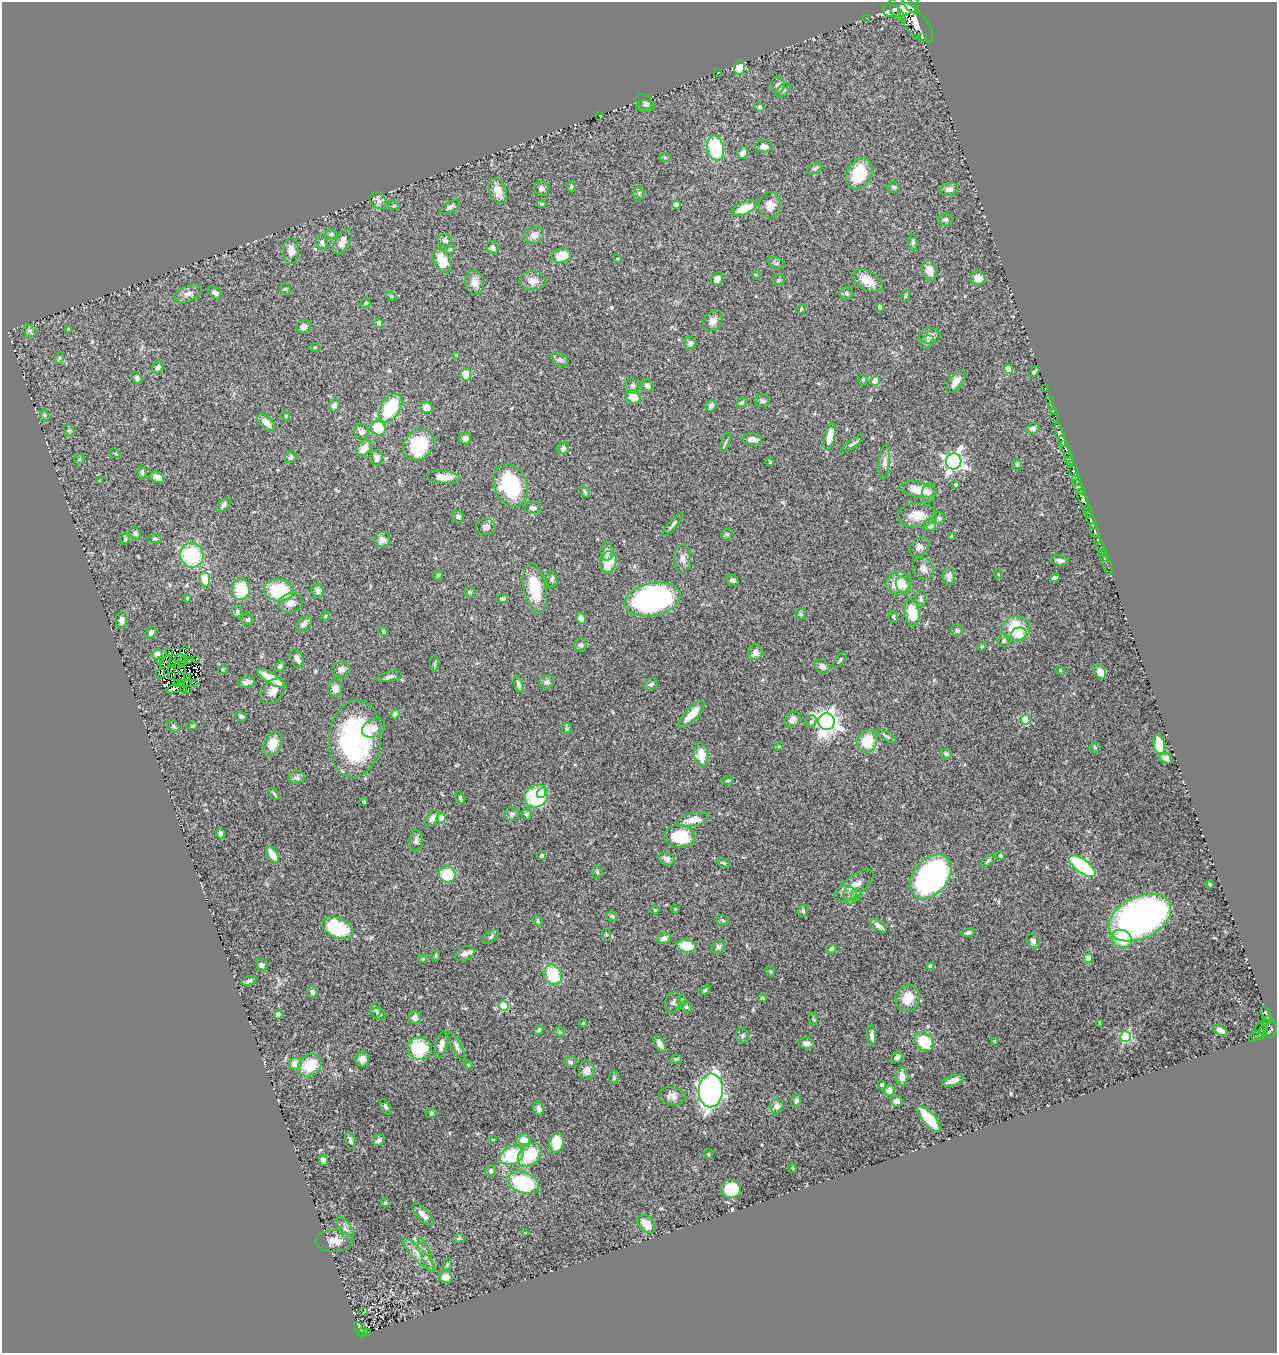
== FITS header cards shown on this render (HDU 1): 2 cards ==
NAXIS1  =                 1275
NAXIS2  =                 1351

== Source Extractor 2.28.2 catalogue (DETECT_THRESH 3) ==
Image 1275 x 1351 px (HDU 1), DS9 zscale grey, 1 PNG px = 1 image px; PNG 1279 x 1355 px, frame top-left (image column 1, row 1351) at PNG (2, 2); each listed source drawn as its Kron ellipse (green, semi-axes under 4 px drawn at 4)
Background 0.759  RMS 0.03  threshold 0.0899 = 3 sigma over >= 5 px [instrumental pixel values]
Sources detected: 411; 5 with non-positive FLUX_AUTO (blend fragments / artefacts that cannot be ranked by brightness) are neither listed nor drawn; the other 406 listed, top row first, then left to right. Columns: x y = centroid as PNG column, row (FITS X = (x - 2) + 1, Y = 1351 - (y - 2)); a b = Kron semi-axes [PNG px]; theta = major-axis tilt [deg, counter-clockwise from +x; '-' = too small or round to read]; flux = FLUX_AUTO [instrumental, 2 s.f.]
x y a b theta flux
910 5 10 3 -48 1000
901 7 18 9 14 4300
898 14 11 3 -49 480
866 18 2 2 - 11
916 23 24 10 -50 3600
923 37 3 3 - 100
739 68 7 5 82 41
718 72 3 2 - 1
778 85 8 7 - 7
783 90 9 5 44 4.7
644 101 9 6 -39 6.9
646 106 9 6 4 6.2
759 107 5 4 - 3.5
600 115 3 2 - 1.3
764 146 9 6 0 11
715 148 13 8 -76 150
743 153 6 5 - 16
665 158 6 4 0 2.8
815 168 8 5 31 4.3
859 174 16 12 63 74
571 187 6 4 -72 2.8
894 187 6 6 - 4.2
541 188 7 7 - 6.8
949 189 9 6 11 8.3
498 191 13 8 -72 22
639 193 7 5 79 3.4
378 200 9 7 -51 7.6
542 204 5 4 - 2.7
676 204 4 4 - 5.8
770 205 13 11 -88 17
394 206 6 3 -16 2.2
450 207 11 5 30 5.9
744 208 14 6 22 40
945 220 7 6 - 4.3
331 234 6 4 3 3.4
534 235 10 8 17 14
445 240 7 6 - 5.4
342 242 14 7 59 17
913 242 8 4 -85 4.4
322 243 7 6 - 6.2
493 248 7 6 - 7
450 249 6 3 19 2.3
291 251 13 8 -89 15
561 256 9 7 16 39
617 259 4 3 - 2
442 261 13 8 -60 48
776 263 9 5 -23 4
929 271 11 7 -76 17
756 275 4 3 - 1.5
978 278 7 6 - 23
717 279 7 5 60 8.2
779 280 6 5 - 3.8
533 281 13 9 -4 15
868 281 16 9 -29 29
475 283 12 9 -80 15
285 289 6 5 - 2.7
215 293 8 5 -39 7
847 293 6 6 - 4.1
188 294 15 7 19 11
391 296 5 4 - 2.5
905 296 6 3 71 2.2
366 303 5 4 - 3.4
880 307 4 3 - 5.4
801 309 5 4 - 2.4
713 321 11 8 49 13
379 323 5 4 - 5.6
304 327 7 6 - 8
69 329 3 3 - 2.4
30 331 6 6 - 5.1
930 336 11 8 -1 9.5
927 342 7 6 - 4.6
690 343 7 6 - 6.6
315 347 6 4 1 2.4
456 355 3 3 - 1.7
59 358 6 4 71 2.9
560 360 10 6 -30 6.3
158 367 7 5 52 8.9
1008 369 4 4 - 51
1034 372 6 3 43 3.4
466 374 6 5 - 34
137 378 6 5 - 5.8
863 380 6 5 - 3
875 381 4 4 - 36
956 381 13 6 54 17
633 386 7 7 - 6.1
648 386 7 5 -48 6.3
1045 389 2 2 - 16
633 397 8 6 -26 24
1049 400 2 2 - 15
763 401 7 6 - 5
742 403 6 3 45 3
711 405 6 5 - 6.3
334 406 6 5 - 6.8
1051 406 2 2 - 23
427 407 6 5 - 21
390 408 16 9 57 110
1053 412 2 2 - 17
44 415 6 4 -71 2.7
286 416 5 3 - 1.9
1055 417 4 2 - 38
266 423 11 6 -45 15
378 428 8 6 -47 74
1033 428 6 5 - 6.5
69 431 6 5 - 3.4
362 432 8 7 - 11
1060 435 12 4 -71 1500
830 436 14 5 78 29
465 438 6 6 - 8.8
752 439 10 6 -2 9.5
725 442 10 3 71 3.1
852 444 15 4 36 4.7
419 445 17 14 46 130
1065 447 12 3 -66 1300
364 448 9 6 54 19
563 448 6 5 - 6.3
115 453 6 3 -21 2.1
291 457 6 5 - 3.8
376 458 8 6 -87 9.2
79 459 5 4 - 2.9
1069 459 6 3 -68 170
954 461 8 7 - 950
770 462 4 3 - 2.1
884 462 18 5 84 9.7
1017 464 6 4 -73 3
1070 465 4 3 - 160
1074 471 6 3 -69 560
142 472 7 4 -88 4.5
157 477 7 5 -26 14
443 477 17 6 -6 21
1077 480 6 3 -77 380
100 481 3 3 - 2.5
955 484 3 3 - 2.5
511 485 22 16 -69 140
1079 487 8 3 -58 530
918 490 18 7 -10 38
585 492 7 4 -52 3.4
929 493 9 7 81 7.4
1083 499 11 4 -67 1800
223 505 9 5 44 4
533 508 8 6 -9 7.1
1088 511 6 3 -80 390
917 515 19 12 2 28
458 517 6 5 - 6
939 518 6 6 - 3.5
1091 520 9 3 -66 860
673 524 15 3 49 5.3
930 525 6 6 - 8.8
486 527 10 8 -2 8.6
1095 531 7 3 -69 380
135 533 7 5 -61 5.7
727 534 6 5 - 3.1
951 536 4 4 - 1.7
125 539 5 4 - 2.8
155 539 7 3 0 2.7
1098 539 3 3 - 150
382 540 8 7 - 11
919 547 11 8 44 8.5
1100 547 5 3 - 84
607 551 9 6 90 10
1102 552 2 2 - 13
192 555 12 11 - 140
1104 557 2 2 - 16
683 559 14 8 -90 12
1060 560 9 5 -9 7.1
608 562 11 8 75 42
1107 565 10 3 -73 35
923 568 11 10 - 12
998 574 5 3 - 1.5
438 575 5 4 - 2.8
949 576 9 6 -90 11
1055 578 5 3 - 4.7
205 579 7 5 -83 40
552 579 8 5 84 4.9
732 580 6 5 - 5.5
898 583 13 11 20 43
903 585 9 7 -53 13
535 588 25 11 -80 73
241 589 11 9 -89 69
279 590 15 11 -6 110
318 590 7 6 - 7.3
470 592 5 5 - 3
187 598 4 3 - 1.8
921 598 8 5 -88 4.6
502 599 6 4 7 3.4
653 599 28 16 12 360
291 603 12 9 15 17
237 611 6 5 - 3.7
912 613 14 7 -79 59
801 614 6 5 - 2.8
325 616 5 3 - 1.6
893 617 6 4 -79 2.9
581 618 6 5 - 10
248 619 6 5 - 3.8
122 620 8 6 85 10
304 624 8 6 46 7.6
1016 628 14 12 11 69
957 630 6 6 - 3.9
383 631 6 4 -30 3.1
151 633 7 5 54 6.7
1019 634 8 6 15 30
1004 641 6 6 - 4.3
581 645 6 6 - 6.5
982 646 5 4 - 2.1
185 651 5 3 - 7.8
169 652 3 2 - 4
755 652 8 7 - 12
157 654 5 5 - 9
179 659 5 2 - 3.6
196 659 3 2 - 2
297 659 10 6 -63 11
161 660 3 2 - 15
840 660 9 3 52 2.8
183 661 5 2 - 1.5
188 661 4 3 - 2.9
165 662 7 2 47 2.1
171 663 3 2 - 7
435 664 8 4 89 2.9
182 665 3 2 - 2.6
280 666 6 4 56 4.8
822 666 8 6 -36 10
172 668 3 2 - 0.61
223 669 5 4 - 2.3
341 669 9 7 13 10
182 670 3 2 - 4
1060 670 5 3 - 1.8
1100 672 7 5 -65 17
160 674 5 2 - 1.6
171 676 2 2 - 0.63
187 677 3 2 - 2.5
389 677 13 4 13 5.6
272 678 17 5 -31 45
187 682 3 2 - 1.9
246 682 8 5 15 10
547 682 7 6 - 6.3
178 683 3 2 - 3.3
195 683 4 3 - 4.7
182 684 2 2 - 1.3
518 684 9 3 -73 5.5
651 684 7 6 - 5
335 688 9 7 -86 11
174 689 7 3 20 5.6
184 689 3 2 - 4.4
188 689 3 2 - 2
273 691 14 9 50 16
395 714 4 4 - 24
692 714 17 6 45 35
241 716 6 5 - 4.6
792 719 9 7 46 12
1026 720 5 4 - 80
811 722 6 5 - 4.3
826 722 8 8 - 1500
174 726 7 5 -39 4
192 726 5 4 - 2.8
374 728 12 9 26 13
567 728 5 5 - 3.2
886 736 11 4 -32 3.8
355 739 39 26 84 300
867 741 11 9 62 62
273 744 13 8 64 35
1159 745 10 5 -77 57
779 746 5 3 - 1.9
1095 747 5 5 - 2.5
946 754 6 4 -19 4.4
701 755 11 7 -82 35
1166 758 7 5 -32 7.9
297 777 8 6 5 6.1
728 780 6 4 4 2.4
542 793 5 4 - 28
274 794 7 3 -52 3
536 796 12 10 36 200
460 798 6 4 -69 4.3
364 802 4 3 - 2.8
512 814 7 7 - 5.8
527 814 5 5 - 6
432 818 9 5 58 9.9
441 818 4 4 - 41
694 819 16 7 11 26
221 834 5 4 - 9.3
680 836 15 11 -5 79
416 841 11 6 85 8
273 855 9 5 -56 28
541 856 4 3 - 3.9
1000 856 4 3 - 2.4
667 859 8 6 -28 9.7
988 861 9 4 44 3.6
723 863 7 3 -24 2.7
1082 866 16 6 -37 290
597 872 6 5 - 3.5
447 874 8 8 - 76
931 876 25 17 49 520
1210 884 4 3 - 2.6
854 886 23 10 38 26
856 894 6 5 - 3.5
850 895 9 7 -87 8.2
675 909 4 3 - 1.7
655 910 4 4 - 2.2
803 911 6 4 71 3
612 916 6 5 - 4.2
1140 918 33 21 26 1000
722 920 6 5 - 3.5
538 921 6 4 -50 2.9
879 926 9 4 -37 11
337 928 16 10 -23 120
968 932 7 4 12 5.2
606 934 6 4 -71 2
491 937 9 5 37 4.2
664 938 7 5 19 9.4
1122 939 10 8 -31 71
1033 941 8 6 -60 6.8
686 946 9 6 -8 55
718 947 8 6 47 4.9
831 949 5 4 - 6.1
465 954 10 6 27 8.7
436 955 6 4 84 2.7
1088 958 4 4 - 27
423 959 4 3 - 2.9
262 965 7 5 -76 4.1
930 966 4 3 - 3
770 971 6 4 -59 2.6
553 975 10 8 -57 78
249 981 8 4 20 4.8
705 990 6 4 28 3.1
312 992 6 5 - 7.5
762 998 4 3 - 2.3
908 998 13 12 - 33
682 1001 6 4 84 3.5
673 1002 10 7 74 6.9
504 1006 5 5 - 100
686 1007 6 5 - 3.5
376 1010 7 5 90 4.6
278 1014 4 4 - 13
378 1014 8 5 -26 4.6
1266 1014 8 3 -64 330
415 1017 6 6 - 12
813 1020 6 3 -71 2
1269 1020 3 3 - 93
1266 1022 3 3 - 70
583 1023 4 4 - 2.3
1099 1023 4 2 - 1.6
1270 1029 8 6 63 590
539 1030 5 4 - 3.7
1220 1031 7 5 -27 10
1263 1031 5 3 - 52
560 1032 6 4 -44 2.3
1260 1032 8 6 84 170
743 1036 8 6 -73 4.5
872 1036 10 4 -85 8
1126 1037 5 5 - 220
1254 1037 6 3 52 32
995 1041 4 4 - 2
924 1042 11 8 -47 76
806 1043 8 5 -7 9.2
660 1044 9 5 -62 9.7
441 1045 14 5 77 14
457 1046 16 5 -64 7.3
419 1048 12 11 - 87
897 1057 6 5 - 7.2
362 1059 7 7 - 13
676 1059 6 4 17 2.6
570 1062 6 5 - 4.4
295 1064 6 6 - 23
310 1065 13 10 39 60
468 1065 4 4 - 2.5
587 1070 9 8 - 15
902 1077 9 6 -83 16
614 1078 6 5 - 3.2
953 1081 11 5 17 16
882 1085 4 4 - 4.6
711 1090 17 12 88 1000
889 1090 6 5 - 15
672 1096 13 9 -9 13
796 1100 6 5 - 4
896 1101 6 5 - 6.6
777 1106 7 7 - 11
385 1107 8 5 -64 3.8
539 1109 7 5 -76 6.3
431 1113 5 5 - 3.3
929 1119 16 6 -49 64
350 1140 9 5 -73 6.1
379 1140 6 5 - 6.8
493 1140 3 3 - 4.5
524 1140 6 5 - 20
557 1143 10 7 80 49
708 1154 5 4 - 2.1
512 1155 12 9 27 110
530 1155 13 10 43 68
324 1161 5 4 - 13
792 1168 5 3 - 1.9
491 1171 5 5 - 3.9
523 1183 17 10 -21 180
731 1189 10 9 - 59
385 1203 4 3 - 2.4
423 1214 14 6 -47 16
647 1224 10 7 -45 23
345 1229 13 6 -61 8.5
526 1233 3 3 - 2.3
459 1238 6 4 18 2.8
334 1241 19 10 0 21
419 1255 22 6 -46 16
426 1255 18 5 -71 12
447 1264 6 4 71 2.7
446 1277 7 6 - 20
364 1311 4 3 - 7.2
359 1329 7 3 -63 210
363 1332 5 3 - 97
368 1332 2 2 - 8.1
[5 non-positive-flux detections neither listed nor drawn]